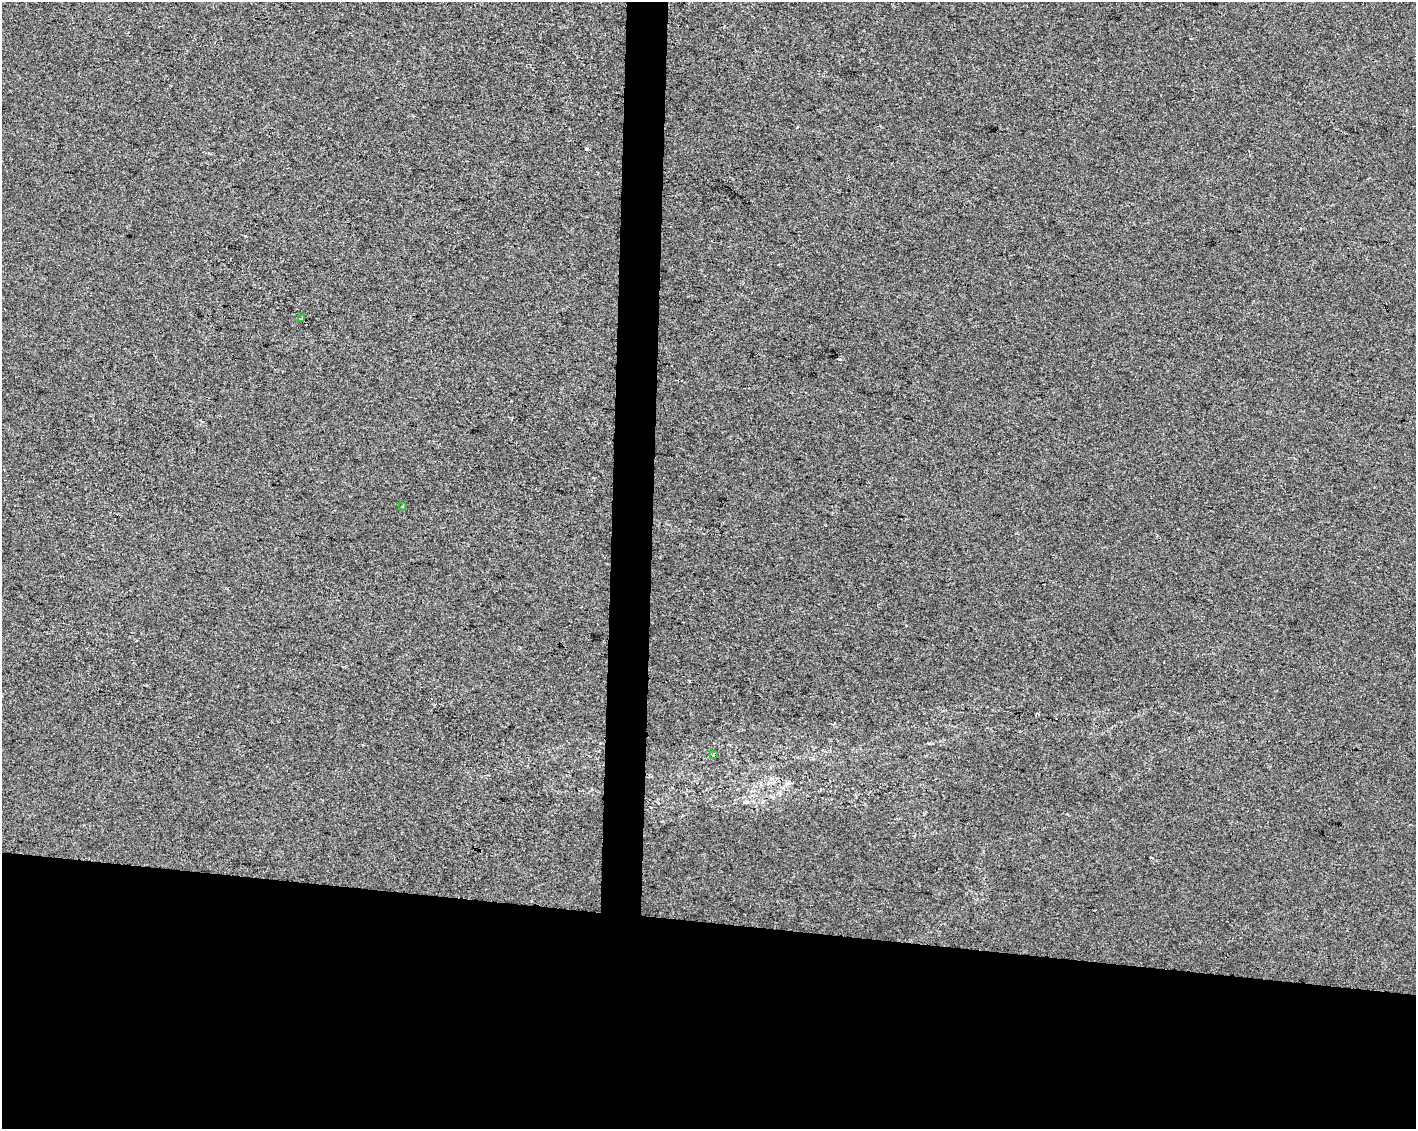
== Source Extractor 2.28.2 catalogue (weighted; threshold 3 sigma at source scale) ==
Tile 11 of 3 x 4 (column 2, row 4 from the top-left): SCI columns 1697-3110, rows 1-1127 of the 4750 x 4514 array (HDU 1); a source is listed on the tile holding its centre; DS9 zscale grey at full resolution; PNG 1418 x 1131 px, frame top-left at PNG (2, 2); each listed source drawn as its Kron ellipse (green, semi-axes under 4 px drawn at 4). Shown black and unused: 21% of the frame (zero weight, under 2 of 3 exposures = <1% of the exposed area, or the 3 px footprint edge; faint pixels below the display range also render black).
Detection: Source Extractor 2.28.2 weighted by HDU 2 'WHT'; one run over the whole footprint, this tile lists its part. Background 8.29e-04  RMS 0.0059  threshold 0.0267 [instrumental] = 3 sigma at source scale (4.5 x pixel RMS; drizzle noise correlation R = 1.50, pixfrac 1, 0.0396/0.0396 arcsec/px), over >= 5 px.
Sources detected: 5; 2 cosmic-ray / hot-pixel residue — neither listed nor drawn; the other 3 listed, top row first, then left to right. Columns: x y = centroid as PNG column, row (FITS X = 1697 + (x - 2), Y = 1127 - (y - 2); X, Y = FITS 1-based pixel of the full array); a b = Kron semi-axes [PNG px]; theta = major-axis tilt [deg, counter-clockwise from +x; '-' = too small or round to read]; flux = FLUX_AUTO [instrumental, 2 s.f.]
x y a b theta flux
302 319 3 3 - 5.1
402 507 3 2 - 0.72
713 755 3 3 - 2.9